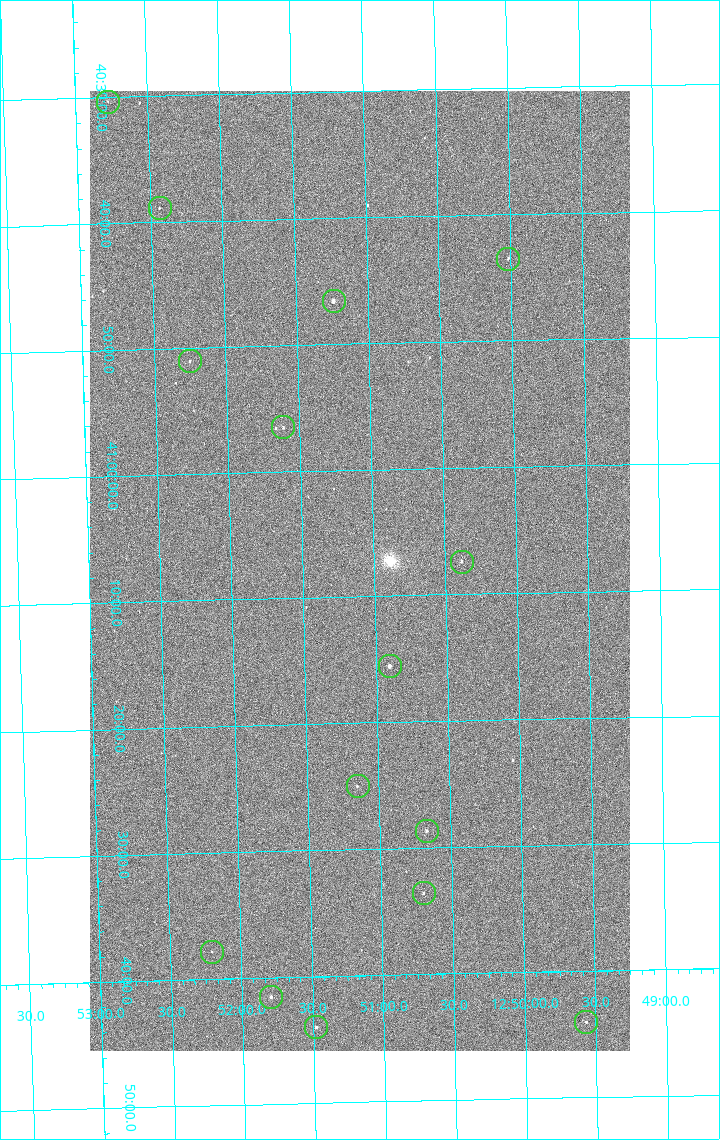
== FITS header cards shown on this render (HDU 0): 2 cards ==
NAXIS1  =                 1080 / length of data axis 1
NAXIS2  =                 1920 / length of data axis 2

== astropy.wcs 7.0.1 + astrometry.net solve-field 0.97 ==
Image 1080 x 1920 px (HDU 0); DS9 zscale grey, zoomed out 1/2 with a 90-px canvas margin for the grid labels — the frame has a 2x2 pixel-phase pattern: the four 2x2 pixel phases sit at different levels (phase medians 1006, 855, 798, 1002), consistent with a one-shot-colour (mosaic) sensor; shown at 1/2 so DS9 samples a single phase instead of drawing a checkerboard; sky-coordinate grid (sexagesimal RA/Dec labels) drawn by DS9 from the SOLVED WCS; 15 Tycho-2 reference stars matched to detected sources circled (green)
Header WCS: none
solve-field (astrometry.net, Tycho-2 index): SOLVED blind (the file carries no WCS)
Solved WCS: RA---TAN-SIP/DEC--TAN-SIP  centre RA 12:51:06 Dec +41:08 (192.77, +41.13 deg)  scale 2.38 arcsec/px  FOV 42.8' x 76.0'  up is -179 deg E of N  parity flipped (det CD > 0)
(file carries no celestial WCS; the grid is the blind solution)
Tycho-2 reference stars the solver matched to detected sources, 15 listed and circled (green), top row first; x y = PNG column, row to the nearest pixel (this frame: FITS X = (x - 90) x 2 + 1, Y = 1920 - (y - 91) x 2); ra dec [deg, ICRS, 3 dp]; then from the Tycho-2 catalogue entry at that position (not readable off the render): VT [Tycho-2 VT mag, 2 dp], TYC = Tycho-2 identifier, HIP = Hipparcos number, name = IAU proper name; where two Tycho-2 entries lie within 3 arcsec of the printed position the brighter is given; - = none
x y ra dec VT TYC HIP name
108 102 193.194 +40.505 12.48 3021-1340-1 - -
160 208 193.109 +40.648 12.32 3021-1216-1 - -
508 259 192.504 +40.725 11.86 3021-1162-1 - -
334 301 192.810 +40.776 9.69 3021-1108-1 - -
190 362 193.064 +40.851 11.36 3021-1025-1 - -
283 428 192.903 +40.941 11.82 3021-941-1 - -
462 562 192.596 +41.123 11.21 3021-53-1 - -
390 666 192.726 +41.259 9.76 3023-213-1 62700 -
358 786 192.787 +41.417 12.26 3023-139-1 - -
426 831 192.667 +41.478 11.08 3023-113-1 - -
424 894 192.675 +41.560 11.35 3023-88-1 - -
212 952 193.051 +41.631 12.16 3023-47-1 - -
270 997 192.949 +41.692 10.25 3023-19-1 - -
586 1022 192.392 +41.734 11.39 3023-243-1 - -
316 1028 192.870 +41.734 10.72 3023-898-1 - -